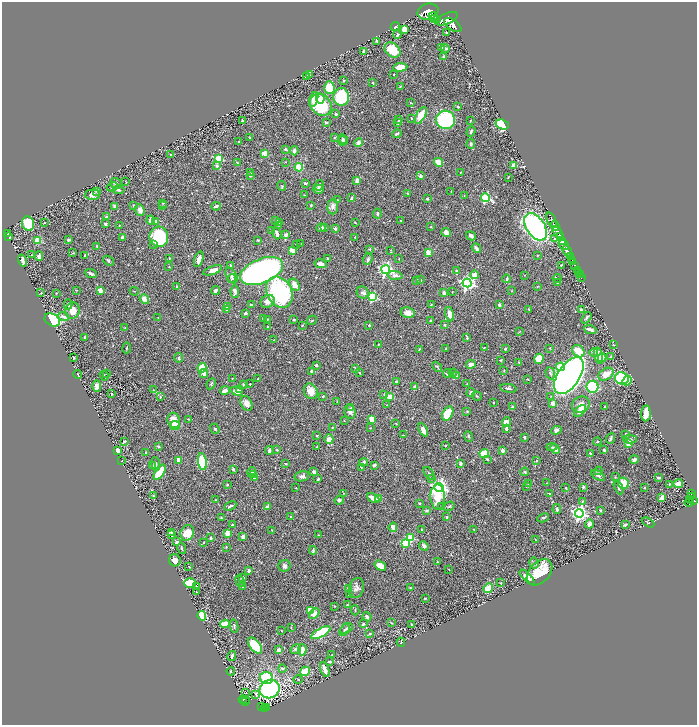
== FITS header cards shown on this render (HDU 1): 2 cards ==
NAXIS1  =                 1389
NAXIS2  =                 1445

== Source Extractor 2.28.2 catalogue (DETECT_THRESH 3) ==
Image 1389 x 1445 px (HDU 1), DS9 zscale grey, zoomed out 1/2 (1 PNG px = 2 x 2 image px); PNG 699 x 727 px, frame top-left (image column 1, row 1445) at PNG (2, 2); each listed source drawn as its Kron ellipse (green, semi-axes under 4 px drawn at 4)
Background 0.627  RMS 0.014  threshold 0.0408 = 3 sigma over >= 5 px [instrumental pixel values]
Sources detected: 608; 21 cannot appear on this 1/2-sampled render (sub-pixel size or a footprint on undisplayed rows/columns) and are neither listed nor drawn; of the other 587, the 500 brightest by FLUX_AUTO listed and drawn (87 fainter detections omitted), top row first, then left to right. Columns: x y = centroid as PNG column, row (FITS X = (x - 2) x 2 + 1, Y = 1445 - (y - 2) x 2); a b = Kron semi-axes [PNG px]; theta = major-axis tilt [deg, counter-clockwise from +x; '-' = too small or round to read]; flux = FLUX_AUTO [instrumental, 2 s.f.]
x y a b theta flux
428 12 10 8 16 2900
433 16 4 3 - 810
435 19 5 3 - 1000
447 19 11 5 24 3800
453 25 10 5 -35 3300
395 27 5 2 - 4.5
404 29 4 3 - 34
446 33 2 2 - 11
397 35 4 3 - 4
377 41 3 2 - 3.8
442 47 3 2 - 2.3
445 48 4 3 - 5.5
392 50 9 6 -41 69
363 52 4 2 - 3.6
444 57 3 3 - 8
400 67 7 4 5 42
394 74 2 2 - 1.3
310 75 2 2 - 1.2
306 77 3 2 - 2.3
344 81 2 2 - 3.5
373 83 3 2 - 2.2
400 86 3 2 - 1.4
329 88 6 5 - 80
341 97 9 8 - 170
314 99 7 4 76 24
320 99 5 4 - 29
411 103 3 2 - 1.8
321 105 12 9 -46 200
458 107 3 3 - 2.5
336 114 2 2 - 6.9
421 115 9 4 60 40
411 118 4 2 - 1.8
399 120 3 2 - 1.8
446 120 9 9 - 250
242 121 3 2 - 3.9
470 121 2 1 - 1.7
326 122 3 2 - 5.6
398 123 3 2 - 5.6
502 124 6 5 - 160
471 132 5 3 - 4.2
397 134 5 2 - 4.4
250 137 2 2 - 1.6
335 138 4 3 - 2.2
343 139 5 3 - 4.5
239 141 2 2 - 1.9
343 141 5 4 - 4.9
358 142 4 3 - 9
471 144 5 4 - 4.3
285 149 4 3 - 4
294 151 4 3 - 11
265 154 3 3 - 27
171 155 4 2 - 3.3
219 158 3 3 - 130
286 162 2 2 - 1.4
438 162 5 3 - 36
237 163 3 2 - 2.4
217 166 4 4 - 4.7
513 166 3 3 - 23
299 167 4 3 - 49
251 172 3 2 - 1.2
460 172 2 2 - 1.5
250 176 3 2 - 2.6
420 176 3 3 - 6.8
508 177 3 2 - 1.6
357 181 4 2 - 11
126 182 3 2 - 1.3
116 183 6 5 - 9.4
305 183 4 3 - 4.8
319 185 5 3 - 7.4
282 186 5 3 - 3
112 187 6 3 24 4.3
318 189 6 3 2 11
119 190 6 3 -7 4
97 191 3 3 - 8
451 192 4 2 - 1.3
408 193 4 3 - 2.2
92 195 7 5 3 14
304 195 3 2 - 1.5
464 196 4 2 - 1.6
351 198 4 2 - 4.6
486 198 4 3 - 270
427 199 3 2 - 3.6
337 200 3 2 - 2.4
163 203 3 2 - 1.8
133 205 3 3 - 2
311 205 2 2 - 3.2
115 206 4 3 - 6.6
163 206 3 2 - 1.5
216 206 5 3 - 6.2
333 206 8 5 86 10
140 210 6 4 -70 15
377 214 5 3 - 4.2
107 217 3 2 - 2.7
151 220 4 3 - 14
276 220 3 3 - 2.3
551 220 8 2 -67 1100
155 221 4 3 - 3.9
401 221 2 2 - 2.5
280 222 3 2 - 1.3
28 223 7 6 - 77
44 223 3 2 - 1.5
355 223 3 2 - 2.6
105 224 2 2 - 6.5
119 225 2 2 - 1.9
278 225 3 2 - 1.4
555 226 5 2 - 910
325 227 3 3 - 3.3
431 227 2 2 - 1.9
536 227 15 9 -56 730
321 228 4 3 - 8.8
335 229 2 2 - 17
271 231 3 2 - 1.4
446 232 4 4 - 20
557 232 6 2 -50 390
8 233 3 2 - 1.4
277 233 6 3 -69 12
286 235 3 3 - 11
9 236 4 2 - 4.1
471 236 5 3 - 14
122 237 3 2 - 15
159 237 10 9 - 200
355 237 3 2 - 1.8
560 237 3 2 - 320
554 238 4 4 - 3
69 240 3 3 - 5.9
258 240 2 2 - 3.1
37 241 3 3 - 96
562 241 3 2 - 420
153 244 4 3 - 3.3
296 244 3 2 - 1.5
300 244 3 2 - 2
564 245 6 3 -39 480
97 246 3 2 - 1.6
476 248 5 3 - 10
370 249 3 2 - 3.1
293 250 4 3 - 29
390 250 3 3 - 1.3
567 251 6 2 -64 1700
428 252 3 3 - 18
73 253 3 2 - 2.3
32 255 3 2 - 1.3
85 255 3 3 - 3.2
537 255 3 2 - 1.5
39 256 4 3 - 9.2
570 256 4 2 - 230
170 258 4 3 - 2.3
328 258 3 2 - 1.8
199 259 8 4 71 18
368 259 6 4 70 5.6
399 259 2 2 - 1.3
22 260 6 2 -73 11
572 260 3 2 - 450
108 261 6 3 -39 4.8
573 262 2 1 - 290
320 264 6 3 -12 16
230 265 2 2 - 2.1
561 265 3 2 - 2.3
575 265 4 2 - 150
169 267 2 2 - 1.2
213 270 10 4 20 17
386 270 4 4 - 680
577 270 3 2 - 20
262 271 23 12 22 1300
456 271 3 2 - 2.5
579 273 2 1 - 38
91 274 6 2 -22 7.2
395 275 7 3 -4 11
475 275 4 3 - 31
524 275 2 2 - 1.4
580 275 2 1 - 13
232 276 8 5 -62 9.7
557 278 4 2 - 2.2
582 278 4 1 - 25
232 279 4 3 - 2.6
507 279 4 2 - 7.3
416 280 4 2 - 1.5
421 280 3 2 - 1.9
557 282 3 2 - 1.5
467 283 4 4 - 800
294 285 6 4 -58 26
177 287 3 2 - 2.3
537 287 3 3 - 2.1
76 290 4 3 - 1.7
100 290 3 3 - 24
215 290 4 3 - 10
134 291 4 1 - 1.2
235 291 6 3 -86 12
512 291 3 2 - 1.5
279 292 16 12 -63 350
363 292 6 5 - 7.9
452 292 3 2 - 1.5
41 293 2 2 - 1.7
56 293 2 2 - 1.5
444 293 4 3 - 10
373 297 3 3 - 220
144 299 5 4 - 28
268 301 7 6 - 19
68 304 5 3 - 5.5
252 305 4 2 - 5.4
431 305 2 2 - 1.6
499 305 2 2 - 16
227 307 4 3 - 7.1
529 309 3 2 - 2.5
581 309 2 2 - 12
226 310 4 3 - 2.8
72 311 8 7 - 23
245 313 3 2 - 5.6
408 313 7 5 -13 19
450 314 7 3 -77 28
63 317 5 3 - 9
158 318 2 2 - 1.5
586 318 6 3 55 4.5
264 319 4 3 - 7.4
267 319 3 3 - 2.4
52 320 8 6 -32 220
294 320 3 2 - 4.5
312 320 5 2 - 1.6
430 321 2 2 - 3.6
302 325 3 2 - 2.4
369 325 3 2 - 2.1
445 325 3 3 - 2.9
268 327 3 3 - 4
125 328 3 2 - 1.5
590 329 6 2 -20 12
520 331 4 2 - 1.6
85 337 3 2 - 2.7
467 338 3 2 - 3.4
274 340 2 2 - 1.4
378 344 2 2 - 1.8
613 345 2 2 - 1.5
127 348 5 2 - 2.1
446 348 3 2 - 1.7
484 348 3 2 - 1.7
550 348 2 2 - 1.4
419 349 4 3 - 2.1
505 349 3 2 - 4.5
578 351 7 5 -47 47
594 352 4 3 - 3.1
598 356 8 4 -76 24
611 357 3 2 - 2.4
74 358 2 2 - 3.3
179 358 4 3 - 3.1
602 358 4 3 - 31
539 359 5 4 - 50
501 360 2 2 - 2.4
519 362 3 3 - 1.5
471 364 5 3 - 20
316 365 2 2 - 8.8
437 367 6 3 -48 3.2
561 367 4 4 - 38
202 368 5 3 - 95
355 369 4 3 - 2.7
312 371 4 3 - 4.4
504 371 3 2 - 1.6
106 373 2 2 - 1.6
204 373 4 3 - 13
359 373 4 2 - 2.2
448 373 4 3 - 6.3
453 373 4 3 - 5.4
550 373 6 4 -73 6.8
78 374 4 2 - 4.4
606 374 8 5 32 29
104 376 5 2 - 2.8
456 376 3 3 - 17
569 376 21 11 56 2700
622 378 7 6 - 180
232 379 4 2 - 1.6
258 379 2 2 - 1.6
527 379 3 2 - 1.2
627 381 5 4 - 25
397 382 4 3 - 2.9
211 384 6 3 65 3.3
243 384 4 3 - 2.7
250 384 2 2 - 1.7
467 384 2 2 - 1.6
97 386 6 4 -89 13
415 387 3 3 - 10
593 387 6 6 - 260
508 388 8 4 -9 7.2
239 389 3 3 - 5.7
154 390 3 2 - 1.9
225 390 5 3 - 15
237 391 6 3 -23 25
311 391 8 6 -62 33
471 392 5 2 - 4.2
112 394 2 2 - 5.1
384 394 3 2 - 1.4
323 396 2 2 - 3.9
477 396 5 2 - 1.8
551 396 3 2 - 1.7
160 397 3 3 - 2.8
389 397 4 3 - 23
337 402 3 2 - 1.9
494 402 2 2 - 1.9
246 403 8 5 -64 17
553 404 2 2 - 38
387 405 3 2 - 1.9
581 405 9 7 27 21
605 406 3 2 - 1.9
512 407 2 2 - 6.3
351 408 3 3 - 4.6
580 411 7 4 44 24
350 412 7 5 -68 11
467 412 3 2 - 1.9
646 413 8 5 85 42
448 414 7 5 61 89
188 419 2 2 - 1.8
372 419 4 3 - 31
174 420 7 6 - 29
344 420 3 2 - 1.4
506 422 4 3 - 28
396 424 3 2 - 1.8
175 425 5 4 - 58
332 427 3 2 - 1.9
370 428 3 2 - 1.2
506 428 4 3 - 6.9
215 429 5 3 - 2.8
423 430 7 3 -61 18
556 430 5 4 - 7.1
626 434 3 2 - 7
317 435 2 2 - 3
403 435 3 2 - 1.5
469 436 5 3 - 4
524 437 2 2 - 4.6
610 438 6 2 67 5.6
329 439 5 4 - 22
630 439 7 4 -2 5.4
124 441 3 2 - 3.1
597 442 4 3 - 2.6
629 443 4 4 - 22
445 445 3 2 - 1.5
158 446 3 3 - 4
317 446 2 2 - 1.7
552 447 5 3 - 3.2
555 449 5 3 - 13
277 450 3 3 - 2.6
503 450 4 4 - 11
604 450 3 2 - 4.6
117 451 4 3 - 38
269 451 4 2 - 7
146 452 3 3 - 1.9
590 453 2 2 - 5.1
484 454 4 4 - 51
487 459 4 3 - 2.6
178 460 4 2 - 18
634 460 5 4 - 6
122 461 2 2 - 1.6
536 461 2 2 - 2.2
202 462 8 4 -81 150
363 462 4 3 - 6
460 463 3 2 - 5.8
156 464 7 4 -84 8
285 464 3 2 - 2.3
374 465 3 3 - 6.2
153 466 4 3 - 3.8
361 467 3 3 - 2
233 469 3 2 - 5.6
598 471 4 3 - 2.4
160 472 8 4 57 73
252 472 5 3 - 11
314 472 3 3 - 6.2
525 472 4 3 - 3.1
429 473 7 3 -53 3.6
253 475 4 3 - 3.1
598 475 8 3 -31 4.3
302 476 7 5 12 9.1
615 477 3 3 - 2
255 478 4 3 - 12
659 478 4 2 - 7.4
318 479 4 2 - 3.9
431 479 3 3 - 2
547 483 3 2 - 1.3
623 483 6 5 - 43
529 484 2 2 - 7.8
669 484 3 2 - 1.3
678 484 5 3 - 49
227 485 2 2 - 3.8
439 487 4 4 - 1000
526 487 3 2 - 1.3
583 487 4 3 - 2.8
296 488 2 2 - 1.4
566 488 3 2 - 1.7
619 488 7 3 -64 4.7
644 488 2 2 - 2.3
344 493 2 2 - 1.3
549 494 2 2 - 3
691 494 3 1 - 120
153 495 3 2 - 1.7
438 497 12 7 -88 66
662 497 4 3 - 14
692 497 3 2 - 170
373 498 6 3 -27 42
378 499 4 4 - 12
216 500 4 3 - 2.4
339 500 4 4 - 6.1
689 500 2 1 - 45
582 501 4 3 - 2.2
694 501 4 2 - 260
689 502 5 3 - 280
419 503 2 2 - 3.6
230 506 6 2 28 4.9
449 506 5 3 - 3.6
267 507 4 2 - 7.6
441 507 4 3 - 5.7
557 509 5 3 - 6.7
427 510 4 3 - 4.9
600 510 2 2 - 3.4
579 513 4 4 - 870
291 517 4 2 - 2.1
446 517 3 2 - 3.7
221 518 3 2 - 2.2
543 518 6 3 26 4.4
648 522 7 3 -28 3.1
589 524 4 3 - 18
232 525 2 2 - 3.7
625 525 4 2 - 4.2
393 527 5 3 - 21
474 529 3 2 - 2
272 530 3 2 - 1.5
422 530 3 2 - 5.1
171 533 4 2 - 4.4
187 533 8 6 64 58
227 533 4 3 - 29
171 535 4 2 - 3.1
318 535 3 3 - 1.9
243 537 3 3 - 13
211 538 2 2 - 3.9
411 538 3 3 - 110
535 539 2 2 - 1.5
177 542 4 3 - 6.6
204 542 3 2 - 1.5
405 543 3 3 - 120
424 546 5 3 - 8.4
226 547 4 2 - 1.7
182 548 6 2 -76 3.5
313 550 4 3 - 4.6
175 560 6 6 - 16
438 562 3 2 - 1.3
534 563 5 4 - 5.7
189 566 3 2 - 1.6
285 566 6 6 - 8.5
380 566 6 4 -35 28
449 569 4 2 - 1.4
249 570 3 3 - 6.9
539 572 15 10 46 90
527 577 9 3 -45 21
243 578 3 3 - 8.7
240 581 6 3 -65 3.1
190 583 6 4 2 72
501 583 3 2 - 1.5
197 586 3 2 - 1.7
243 586 4 2 - 2.3
349 588 3 3 - 2.1
356 588 10 7 73 12
410 588 3 2 - 2.1
488 588 5 4 - 47
196 592 2 1 - 1.2
349 595 3 1 - 1.6
425 598 3 2 - 2
347 605 2 2 - 4
334 606 3 2 - 1.6
310 610 4 3 - 61
355 610 5 2 - 2.1
314 613 6 3 41 18
202 616 5 4 - 100
367 617 5 3 - 8.7
391 623 4 2 - 1.3
225 624 5 3 - 48
363 624 3 2 - 4.9
412 624 2 2 - 1.9
234 626 7 4 -77 4.4
291 627 4 2 - 1.5
346 628 7 5 32 5.7
345 630 7 4 56 4.6
281 631 2 1 - 1.4
321 633 11 4 29 130
370 634 4 2 - 2.1
401 642 4 3 - 2.5
255 646 9 5 -53 120
296 649 5 4 - 7.9
279 650 4 3 - 12
302 650 6 4 85 19
332 655 3 2 - 1.4
232 656 5 2 - 6.2
329 662 3 2 - 4.3
282 668 4 3 - 4.2
325 669 8 3 -70 23
231 671 4 3 - 2.7
305 671 5 3 - 96
266 678 6 6 - 180
298 680 4 3 - 1.8
270 689 10 9 - 330
246 693 2 1 - 2.4
256 694 3 2 - 2.7
246 699 2 1 - 9.3
243 700 4 2 - 72
246 701 2 1 - 7.5
261 706 4 2 - 33
267 708 3 1 - 18
264 709 2 2 - 62
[87 fainter detections neither listed nor drawn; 21 sub-pixel or undisplayed-footprint detections neither listed nor drawn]